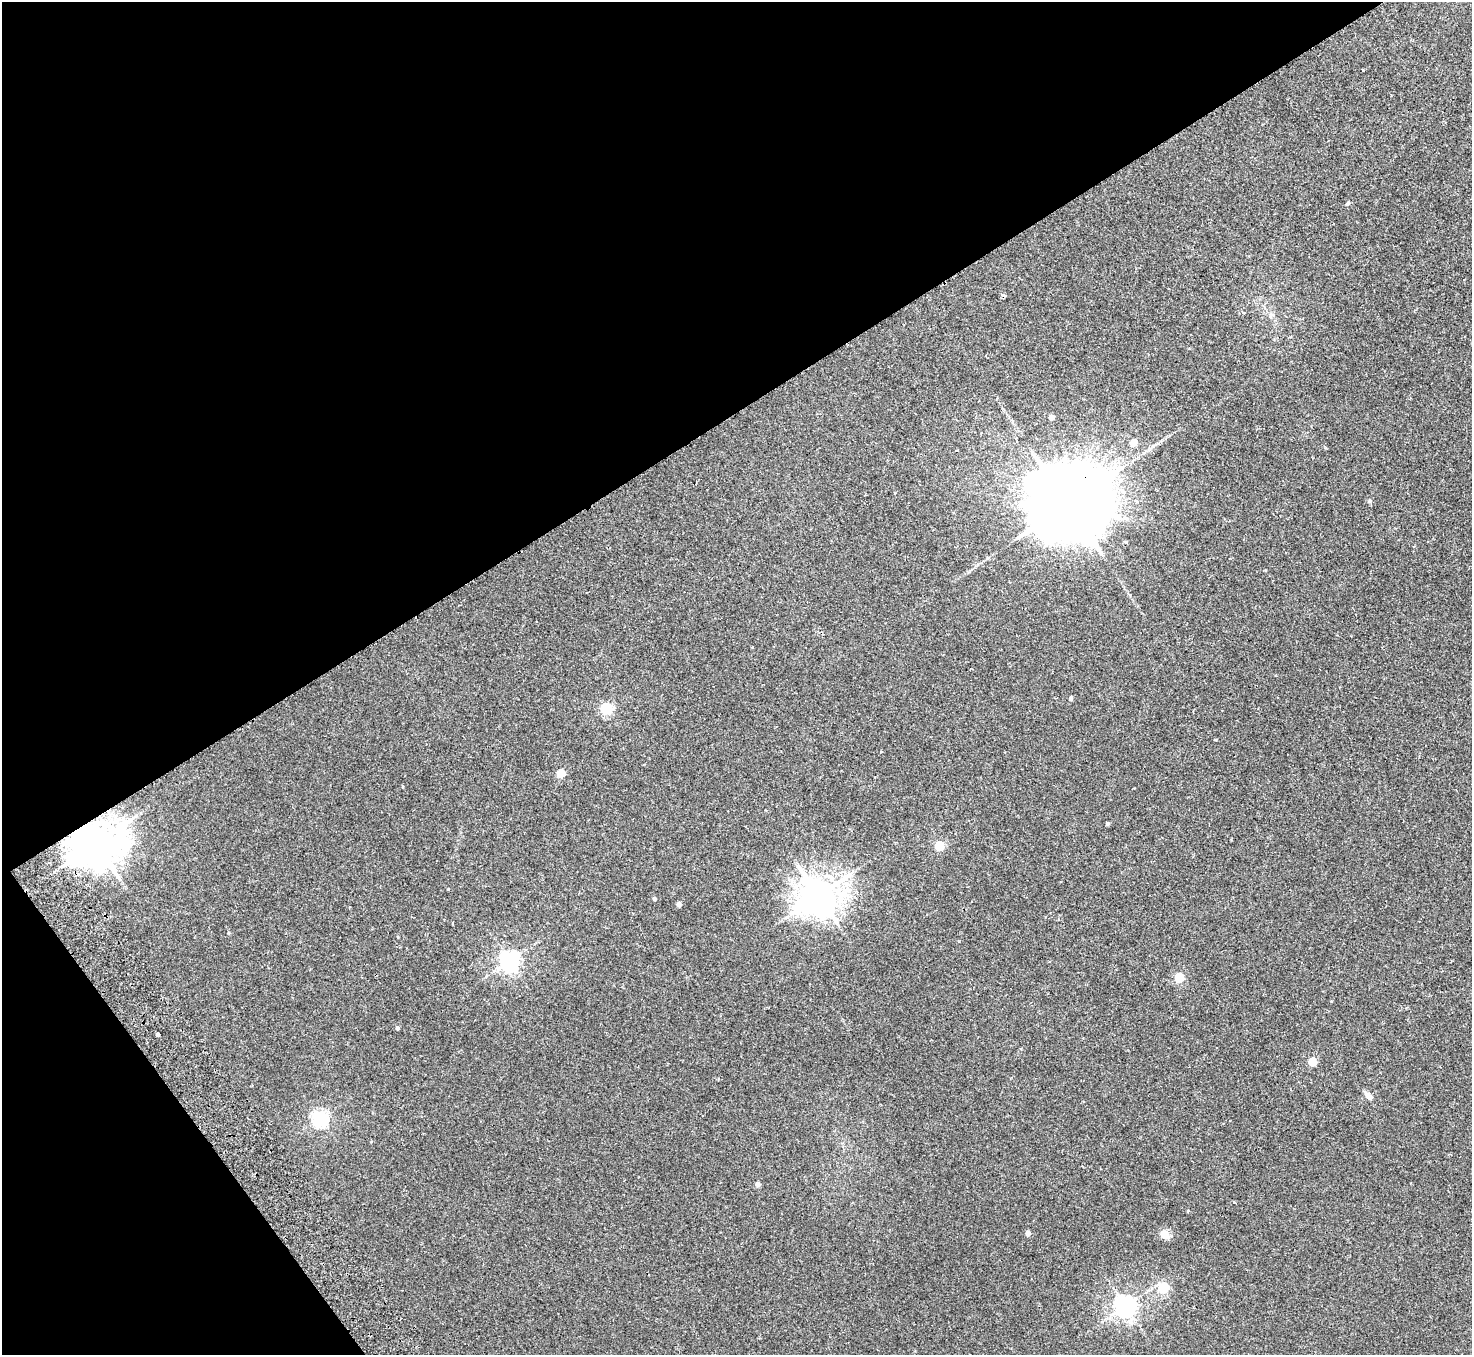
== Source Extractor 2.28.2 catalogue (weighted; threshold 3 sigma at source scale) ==
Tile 5 of 4 x 4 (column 1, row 2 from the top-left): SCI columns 53-1522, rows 3041-4393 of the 5980 x 5944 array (HDU 1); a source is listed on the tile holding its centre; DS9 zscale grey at full resolution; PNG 1474 x 1357 px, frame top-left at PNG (2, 2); no overlay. Shown black and unused: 35% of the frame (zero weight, under 2 of 3 exposures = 3% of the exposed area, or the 3 px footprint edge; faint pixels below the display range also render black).
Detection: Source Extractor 2.28.2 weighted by HDU 2 'WHT'; one run over the whole footprint, this tile lists its part. Background 0.0219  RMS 0.0068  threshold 0.0305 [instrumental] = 3 sigma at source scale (4.5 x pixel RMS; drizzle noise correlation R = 1.50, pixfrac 1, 0.05/0.05 arcsec/px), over >= 5 px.
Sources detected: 29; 1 cosmic-ray / hot-pixel residue — not listed; the other 28 listed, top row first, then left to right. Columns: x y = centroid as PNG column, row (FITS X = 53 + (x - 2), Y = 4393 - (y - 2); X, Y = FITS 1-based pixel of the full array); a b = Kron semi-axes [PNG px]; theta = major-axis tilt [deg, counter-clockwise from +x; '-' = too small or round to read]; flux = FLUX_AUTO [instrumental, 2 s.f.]
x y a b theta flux
1347 203 5 4 - 0.9
1052 417 4 4 - 5.4
1133 443 5 5 - 8.4
1369 501 6 4 18 1.1
1067 504 26 18 29 13000
1071 698 4 4 - 1.6
606 709 5 5 - 74
1216 740 4 3 - 0.64
561 774 5 5 - 19
402 787 3 3 - 0.54
1107 824 3 3 - 1.2
96 844 14 11 22 2400
939 846 5 5 - 34
818 896 11 10 - 1500
654 899 4 4 - 1.3
679 904 4 4 - 2.7
510 961 7 6 - 310
1179 978 5 5 - 34
398 1028 3 3 - 9
158 1034 4 3 - 5.5
1313 1062 5 5 - 21
1368 1096 9 6 -53 2.9
320 1118 6 6 - 180
757 1184 4 4 - 2.7
1028 1233 4 4 - 4.6
1164 1234 13 9 -52 4.7
1163 1288 5 5 - 48
1125 1306 7 7 - 380
Overlapping masked pixels (flux is a lower limit): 2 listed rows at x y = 1067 504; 96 844
Unlisted compact peaks at least as high as the median listed source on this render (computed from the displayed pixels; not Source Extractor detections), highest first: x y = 448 889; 228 933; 1363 70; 398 937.